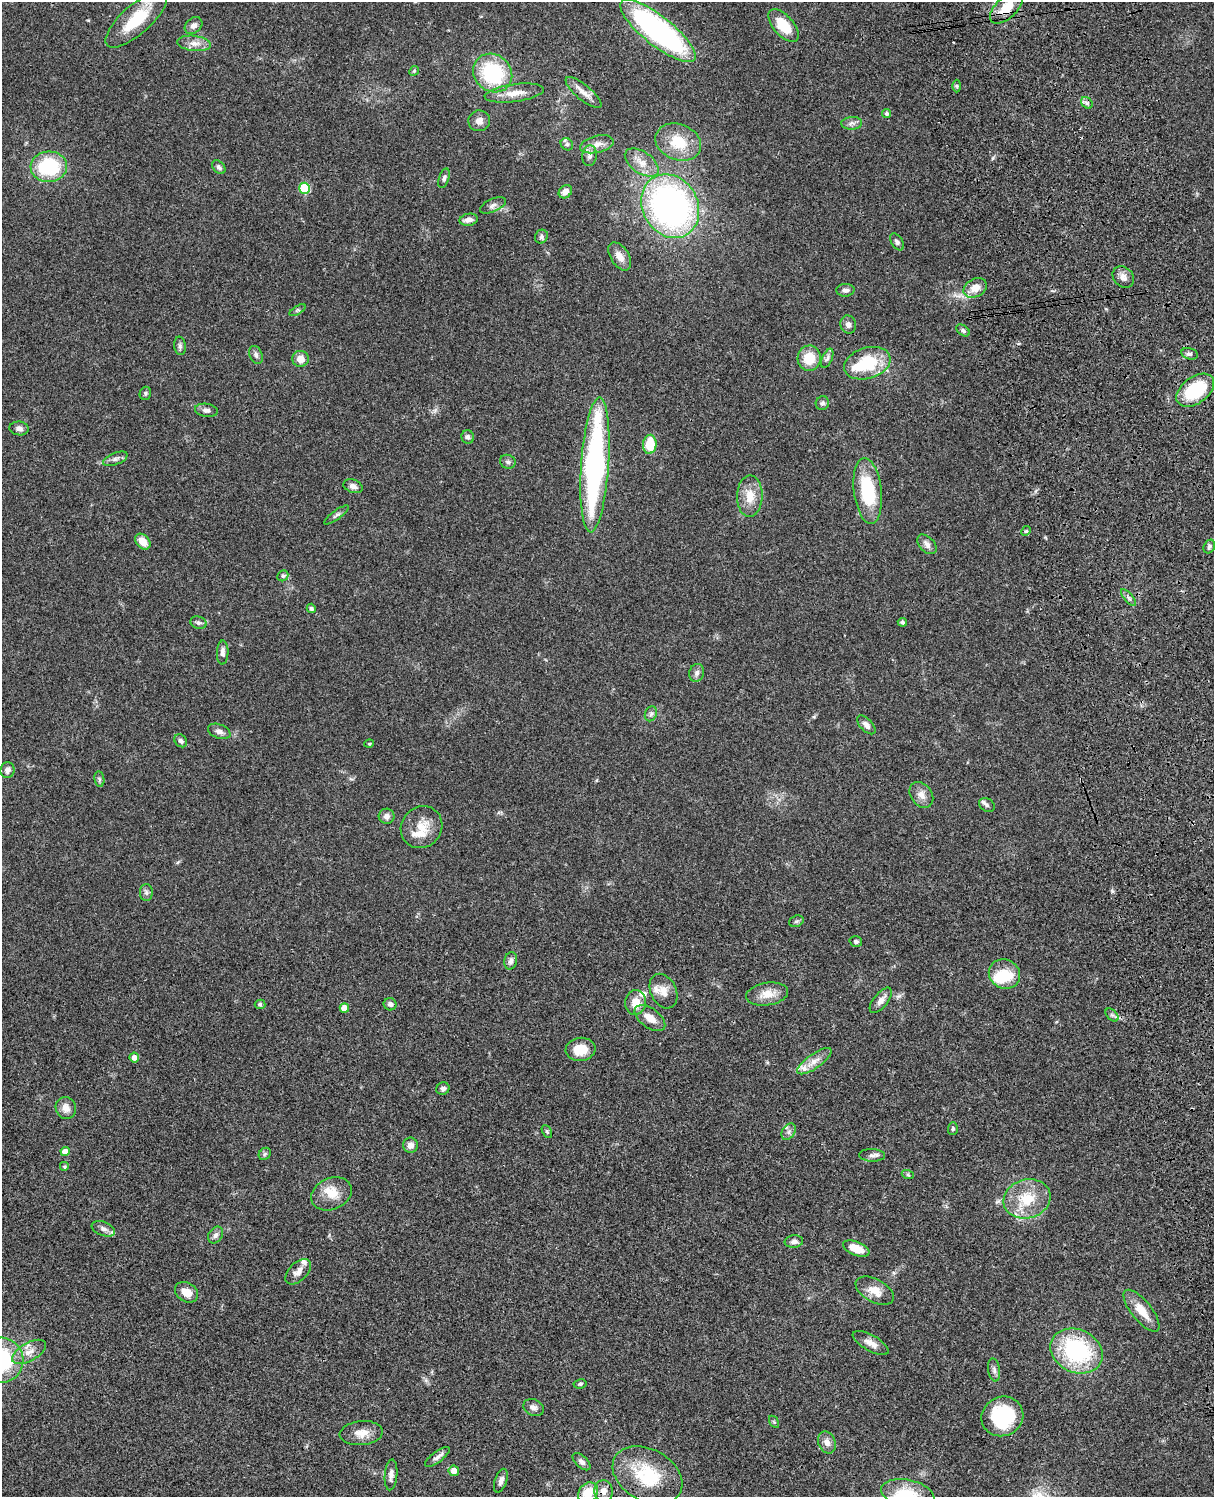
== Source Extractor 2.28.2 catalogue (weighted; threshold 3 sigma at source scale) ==
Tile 6 of 4 x 3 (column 2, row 2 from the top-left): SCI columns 1333-2544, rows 1773-3267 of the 5088 x 4927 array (HDU 1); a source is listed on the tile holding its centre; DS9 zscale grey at full resolution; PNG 1216 x 1499 px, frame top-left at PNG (2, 2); each listed source drawn as its Kron ellipse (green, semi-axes under 4 px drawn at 4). Shown black and unused: <1% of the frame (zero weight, under 3 of 4 exposures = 6% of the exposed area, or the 3 px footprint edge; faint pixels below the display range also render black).
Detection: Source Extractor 2.28.2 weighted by HDU 2 'WHT'; one run over the whole footprint, this tile lists its part. Background 0.0771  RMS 0.0058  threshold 0.0259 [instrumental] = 3 sigma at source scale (4.5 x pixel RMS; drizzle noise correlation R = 1.50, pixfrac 1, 0.05/0.05 arcsec/px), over >= 5 px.
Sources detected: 148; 1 inside a brighter object's white glare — neither listed nor drawn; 9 inside a brighter listed object's ellipse — not listed separately; the other 138 listed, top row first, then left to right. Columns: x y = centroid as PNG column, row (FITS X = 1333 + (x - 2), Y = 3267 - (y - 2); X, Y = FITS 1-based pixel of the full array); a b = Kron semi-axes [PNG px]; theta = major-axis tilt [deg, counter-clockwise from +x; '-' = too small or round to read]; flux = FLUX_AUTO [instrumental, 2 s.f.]
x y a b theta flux
1006 8 20 10 43 11
136 19 39 14 42 24
193 26 10 7 40 2.9
784 26 20 10 -49 15
658 31 46 14 -38 130
194 43 17 7 -7 4.6
414 71 5 4 - 0.75
493 73 20 18 -42 44
957 86 6 4 -89 0.87
514 93 30 9 7 7.7
584 93 22 7 -40 4.8
1087 103 6 5 - 1.3
887 113 5 4 - 1.2
479 121 11 10 - 3.7
852 123 10 6 3 2.1
678 142 23 17 -21 18
567 144 7 5 -44 1.3
597 144 17 8 13 4.5
589 156 10 7 83 2.4
642 163 19 10 -35 6.8
49 167 18 15 3 37
219 167 8 5 -49 1.5
444 178 10 5 72 1.4
304 188 5 5 - 25
565 192 7 6 - 3.8
493 205 14 6 24 2.4
670 206 33 27 -61 190
469 220 9 6 11 2.6
541 237 7 6 - 1.5
897 242 9 5 -56 1.7
620 256 15 9 -58 5.2
1123 277 12 9 -44 3.4
975 288 12 9 29 6
845 290 9 6 2 2.1
298 310 9 4 31 1.1
848 324 9 8 - 2.3
963 330 7 5 -38 1.2
180 346 9 6 -81 1.5
1189 354 8 5 -16 1.6
256 355 9 6 -66 1.8
809 358 13 11 86 12
827 358 10 5 65 1.7
300 359 8 8 - 5.3
867 363 24 15 17 28
1195 390 21 13 36 33
145 393 7 6 - 1
822 403 7 6 - 1.5
206 410 11 6 -8 2.1
19 428 9 7 -9 2.3
468 437 7 6 - 1.9
650 444 9 6 85 16
115 459 13 6 22 2.1
508 462 8 7 - 1.6
595 465 68 14 86 160
353 486 10 6 -19 2.4
868 491 33 14 -83 35
750 496 20 13 89 9.6
337 515 15 4 36 1.7
1026 531 5 4 - 0.74
143 542 9 6 -47 6.9
927 544 11 7 -46 2.9
1209 547 7 5 60 1.4
283 576 6 5 - 1
1128 597 10 4 -50 1.6
311 608 5 4 - 1.1
902 622 4 4 - 1.3
198 623 8 6 -18 1.6
223 653 12 6 88 2.8
697 673 9 7 72 2.1
651 714 8 6 68 1.4
866 725 12 6 -45 2.4
219 731 12 7 -21 2.7
181 741 7 5 -45 1.9
369 744 5 3 - 0.48
7 770 8 7 - 2.5
99 779 8 5 -82 1.1
921 795 14 10 -53 4.5
987 805 8 6 -32 1.4
387 816 8 7 - 2.6
422 827 22 20 47 11
146 892 8 6 90 1.6
796 921 7 5 20 1.1
856 941 6 5 - 1.3
511 961 9 6 77 2
1004 974 16 14 -29 17
664 991 18 12 -63 6
767 994 21 11 9 7.7
881 1000 15 7 51 3.6
636 1002 12 10 82 7.3
260 1004 5 5 - 1.2
390 1004 6 6 - 2
344 1008 5 4 - 6.9
1112 1015 8 4 -44 1.4
650 1018 17 9 -36 6.8
581 1049 15 11 8 11
134 1058 5 5 - 3.2
814 1061 20 7 35 5.5
443 1089 7 6 - 1.6
66 1108 11 10 - 4.4
953 1129 6 5 - 0.89
547 1132 7 4 -63 0.87
789 1132 9 6 57 2
410 1145 7 7 - 3.1
65 1152 4 4 - 4.5
265 1154 7 5 46 1.1
872 1155 13 6 -2 2.1
65 1167 5 5 - 0.9
908 1175 6 4 -19 0.79
331 1194 21 15 23 9.5
1027 1199 24 19 15 18
103 1229 12 7 -21 2.6
216 1235 9 6 55 2
794 1241 9 6 7 2
856 1248 14 7 -22 10
298 1272 15 9 45 4.4
875 1291 21 11 -29 8
186 1292 12 9 -30 5.8
1142 1311 26 10 -51 8.9
871 1343 20 8 -29 4.6
1076 1351 27 21 -25 58
29 1352 19 9 30 5.8
2 1360 22 22 - 46
994 1370 12 6 -80 2
580 1384 6 4 9 1
534 1407 10 8 -26 2.5
1002 1416 21 19 28 37
774 1422 7 4 -56 0.74
361 1433 21 12 6 6.7
827 1442 11 8 -65 3.4
437 1457 15 5 37 2.3
581 1462 11 6 -44 2.1
454 1471 5 5 - 4.9
391 1475 15 6 86 2.9
648 1475 37 26 -29 33
501 1481 12 6 71 2.3
604 1491 11 9 -86 4.1
588 1493 11 9 54 13
908 1494 27 13 -12 17
Overlapping masked pixels (flux is a lower limit): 2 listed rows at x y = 1006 8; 604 1491
Isophote crosses this tile's border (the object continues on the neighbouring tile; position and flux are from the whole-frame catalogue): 3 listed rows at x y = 2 1360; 588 1493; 908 1494